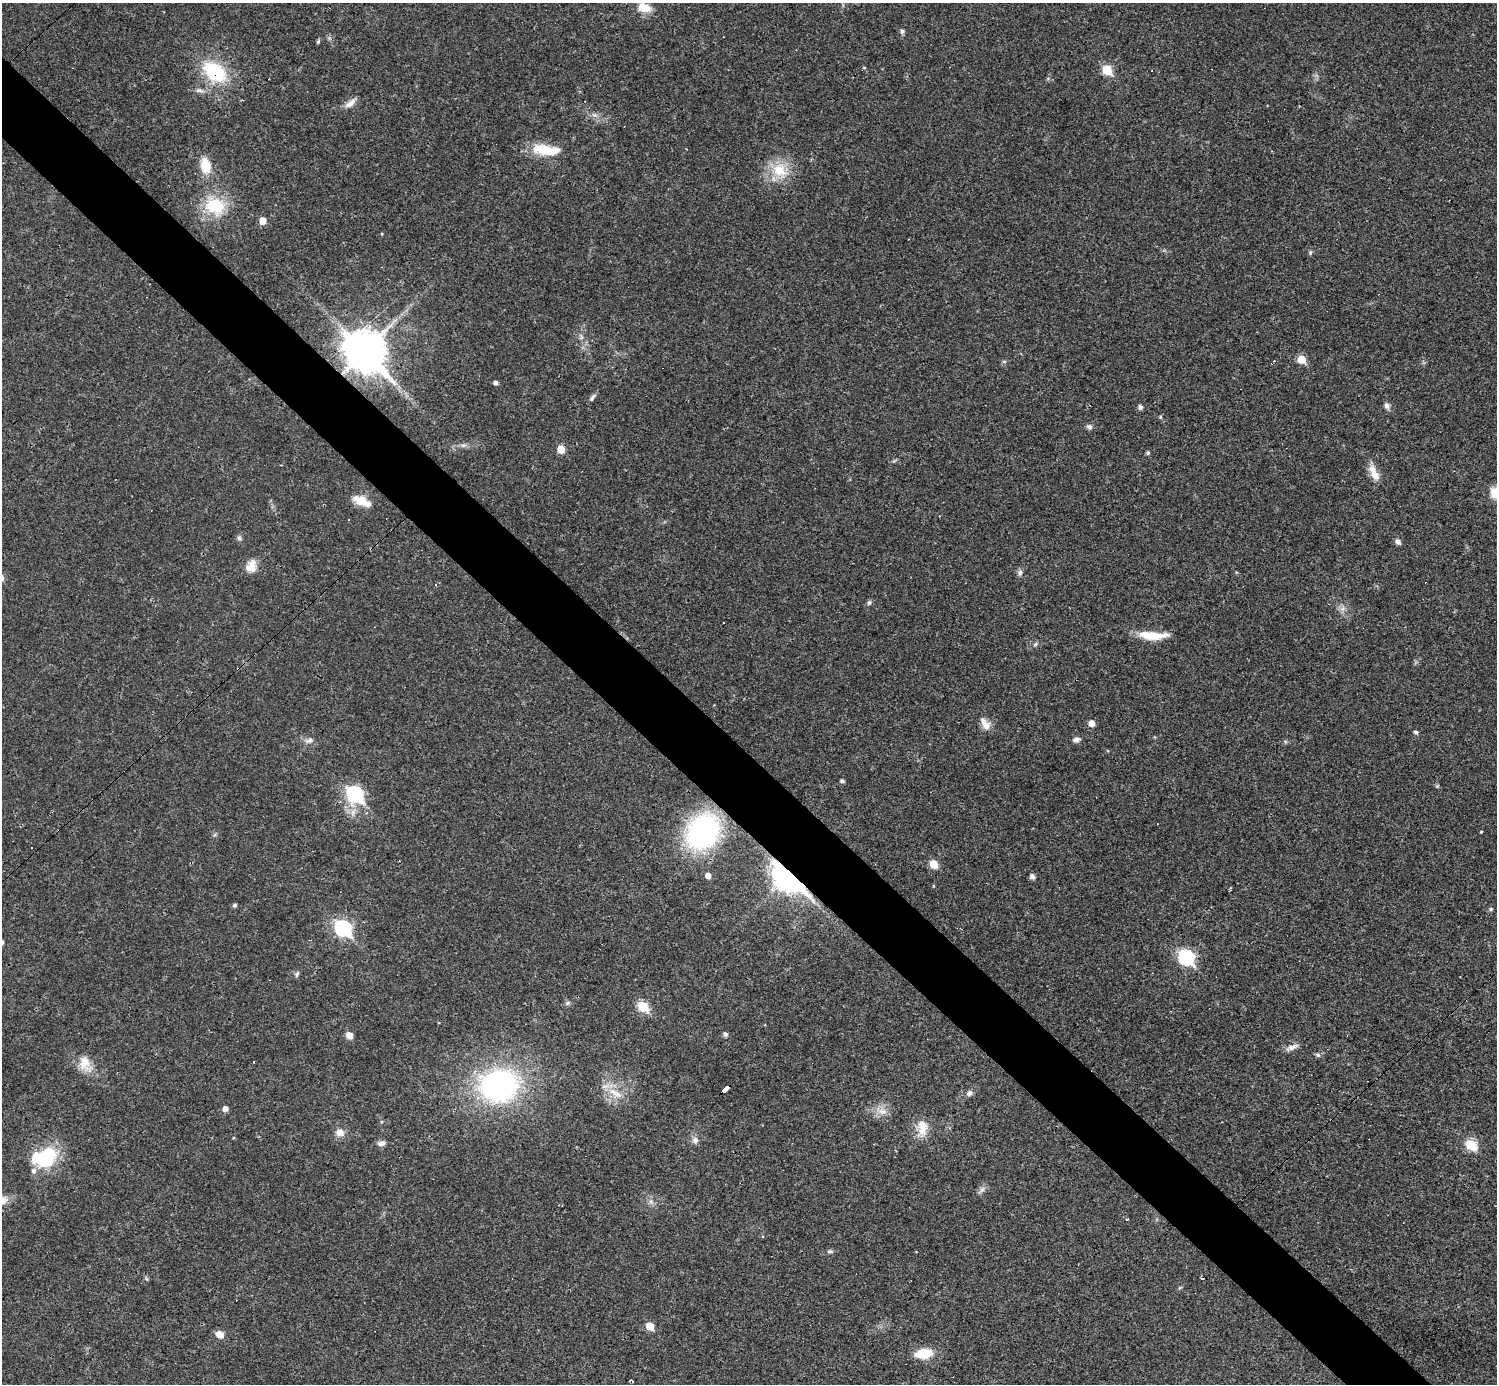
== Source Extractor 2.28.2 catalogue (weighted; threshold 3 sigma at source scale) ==
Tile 11 of 4 x 4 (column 3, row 3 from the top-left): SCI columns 2989-4483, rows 1678-3059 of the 5977 x 5977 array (HDU 1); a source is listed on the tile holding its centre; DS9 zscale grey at full resolution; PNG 1499 x 1386 px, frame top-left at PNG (2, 3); no overlay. Shown black and unused: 5% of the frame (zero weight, under 3 of 4 exposures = <1% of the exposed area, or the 3 px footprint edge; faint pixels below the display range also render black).
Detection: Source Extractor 2.28.2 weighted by HDU 2 'WHT'; one run over the whole footprint, this tile lists its part. Background 0.0189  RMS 0.0037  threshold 0.0165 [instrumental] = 3 sigma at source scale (4.5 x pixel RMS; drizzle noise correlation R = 1.50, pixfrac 1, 0.05/0.05 arcsec/px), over >= 5 px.
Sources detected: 98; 1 too faint to see at this stretch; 8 cosmic-ray / hot-pixel residue — not listed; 1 inside a brighter listed object's ellipse — not listed separately; the other 88 listed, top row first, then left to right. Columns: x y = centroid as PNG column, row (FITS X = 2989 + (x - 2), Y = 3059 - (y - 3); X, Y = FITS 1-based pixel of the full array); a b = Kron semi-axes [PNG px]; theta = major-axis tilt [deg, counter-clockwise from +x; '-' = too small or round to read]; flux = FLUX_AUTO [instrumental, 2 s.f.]
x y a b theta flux
644 7 19 12 -13 5.2
902 31 6 5 - 0.9
318 41 6 4 63 0.55
864 68 5 3 - 0.35
1107 70 6 5 - 17
214 72 27 17 -38 24
199 90 11 6 -13 1.5
350 103 17 7 39 2.5
547 150 38 13 -6 11
205 165 18 11 -79 7.2
780 170 25 20 -45 11
215 206 30 23 -32 16
263 221 6 5 - 4.1
1310 252 7 5 70 0.58
150 284 3 2 - 0.25
581 337 11 4 -68 1.1
364 351 15 12 -46 1000
1302 359 6 5 - 9.1
1004 362 6 4 19 0.54
496 383 4 4 - 1.2
592 398 11 5 53 1
1387 406 9 7 -64 1.4
1140 407 5 5 - 1.2
1160 417 6 4 72 0.39
1089 427 8 7 - 1.2
463 445 9 4 8 1
561 449 6 5 - 6.5
1148 453 5 4 - 0.58
1374 473 20 8 -65 5
362 501 24 10 -25 5.7
939 516 3 2 - 0.49
239 538 7 6 - 0.9
1398 542 6 5 - 1.7
251 566 17 13 64 4.4
1020 573 9 7 80 1.3
436 584 4 3 - 0.9
869 603 7 5 67 0.76
1342 609 7 4 18 1.1
1153 635 31 8 -2 9.5
1035 644 7 5 66 0.72
1091 723 6 5 - 3
985 724 17 9 -58 3.4
1416 732 5 4 - 0.89
1076 739 9 6 10 1.5
309 740 13 7 19 1.7
842 781 5 4 - 0.87
1437 786 5 5 - 0.46
355 794 9 7 -48 75
702 832 32 25 51 78
1481 832 4 3 - 0.28
31 848 2 2 - 0.27
934 864 6 5 - 8.2
708 875 5 5 - 2.5
789 876 13 8 -44 500
1032 876 5 5 - 1.5
772 890 7 7 - 1.6
235 905 5 4 - 0.79
1490 909 6 5 - 0.6
343 928 8 7 - 80
1186 957 8 7 - 69
297 974 9 4 71 0.77
567 1003 7 5 23 0.83
643 1006 6 5 - 19
725 1034 5 5 - 1.1
349 1035 9 7 -44 2.2
1292 1047 19 6 20 2.1
1318 1055 8 5 -27 0.73
85 1064 24 15 -64 6.6
499 1085 37 30 11 87
726 1089 9 4 42 74
615 1093 25 10 -33 5.9
969 1093 9 7 45 1.2
225 1109 5 5 - 1.9
882 1111 15 9 -3 3.5
922 1128 24 14 84 6.2
340 1133 11 9 -20 3
695 1140 9 8 - 1.7
381 1143 10 6 15 1.6
1471 1145 6 5 - 21
45 1157 28 18 18 24
982 1190 14 5 48 1.4
651 1202 8 6 -88 1.3
1127 1219 4 3 - 0.45
830 1251 8 5 5 0.72
650 1326 5 5 - 8.3
220 1334 6 5 - 5
923 1353 15 9 7 10
631 1381 5 3 - 0.61
Overlapping masked pixels (flux is a lower limit): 4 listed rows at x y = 214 72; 364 351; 789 876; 726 1089